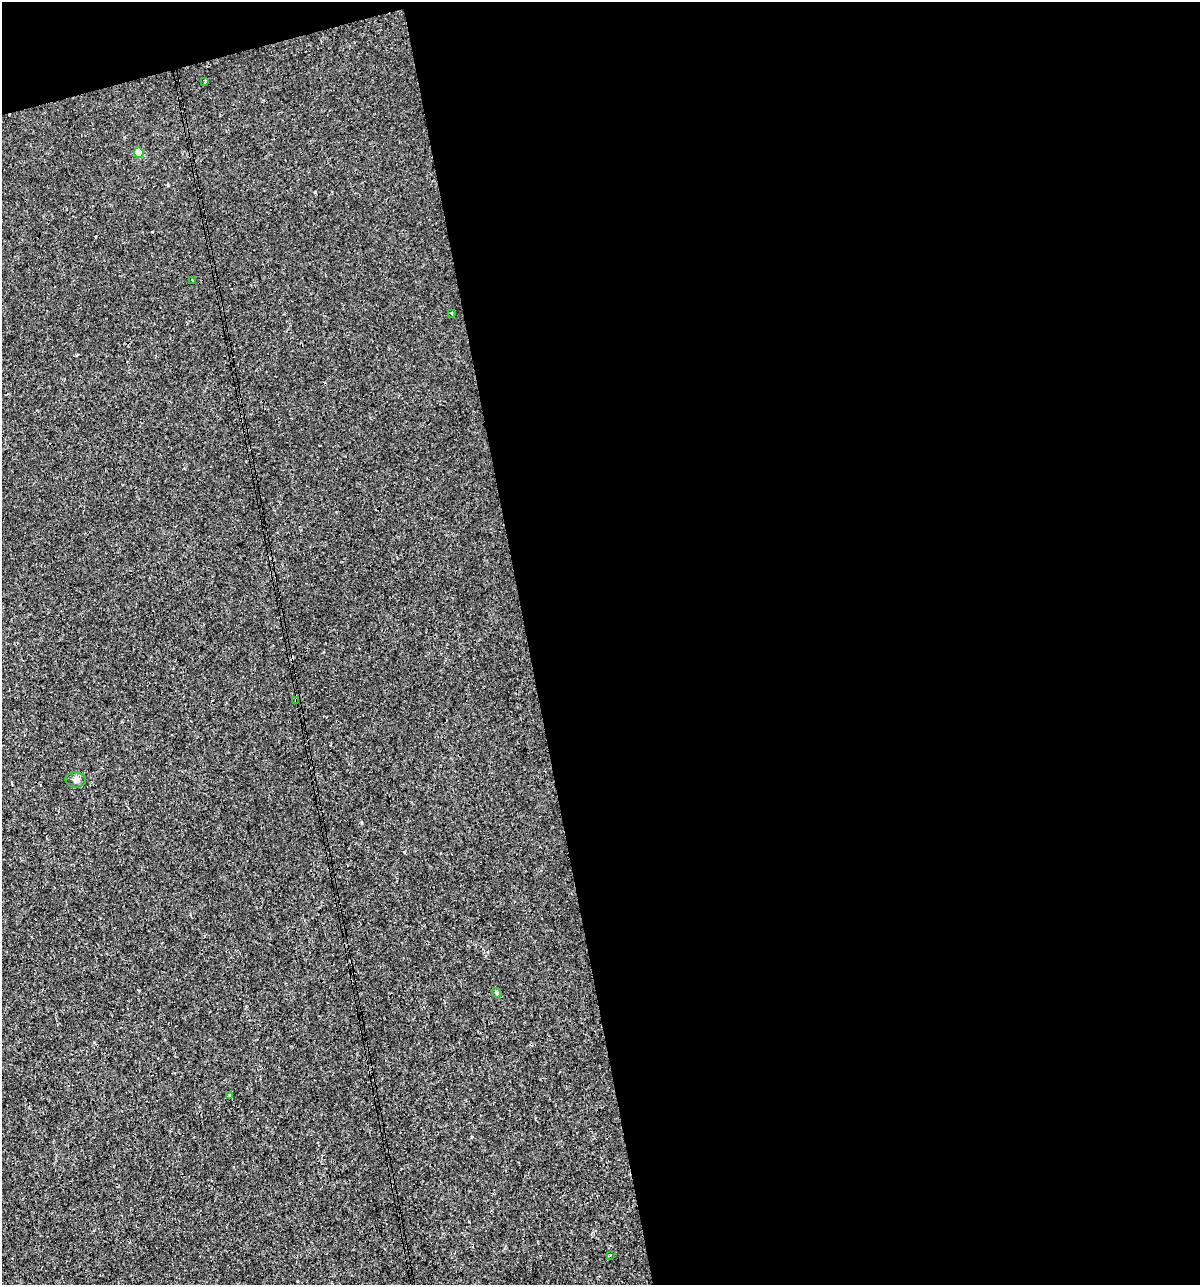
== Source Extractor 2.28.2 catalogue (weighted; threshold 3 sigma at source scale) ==
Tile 4 of 4 x 4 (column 4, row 1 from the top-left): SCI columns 3638-4835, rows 3850-5132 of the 4930 x 5132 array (HDU 1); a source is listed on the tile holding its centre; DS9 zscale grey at full resolution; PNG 1202 x 1287 px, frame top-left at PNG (2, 2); each listed source drawn as its Kron ellipse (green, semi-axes under 4 px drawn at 4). Shown black and unused: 58% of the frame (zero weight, under 3 of 4 exposures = <1% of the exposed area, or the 3 px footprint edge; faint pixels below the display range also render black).
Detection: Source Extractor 2.28.2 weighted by HDU 2 'WHT'; one run over the whole footprint, this tile lists its part. Background 1.50e-04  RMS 0.0017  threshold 0.00779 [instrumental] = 3 sigma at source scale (4.5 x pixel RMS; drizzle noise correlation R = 1.50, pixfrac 1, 0.0396/0.0396 arcsec/px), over >= 5 px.
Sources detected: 10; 1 cosmic-ray / hot-pixel residue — neither listed nor drawn; the other 9 listed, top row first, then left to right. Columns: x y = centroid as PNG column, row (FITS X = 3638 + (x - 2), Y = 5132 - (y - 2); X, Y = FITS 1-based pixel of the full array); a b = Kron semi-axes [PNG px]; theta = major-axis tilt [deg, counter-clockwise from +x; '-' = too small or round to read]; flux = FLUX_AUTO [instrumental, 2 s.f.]
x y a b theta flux
205 82 3 2 - 0.21
139 153 5 4 - 3.8
192 280 3 2 - 0.16
452 313 3 2 - 0.29
296 700 3 3 - 0.16
76 780 10 7 -2 0.68
497 993 5 4 - 0.33
229 1095 3 3 - 0.47
610 1255 3 3 - 0.18
Overlapping masked pixels (flux is a lower limit): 1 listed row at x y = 296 700